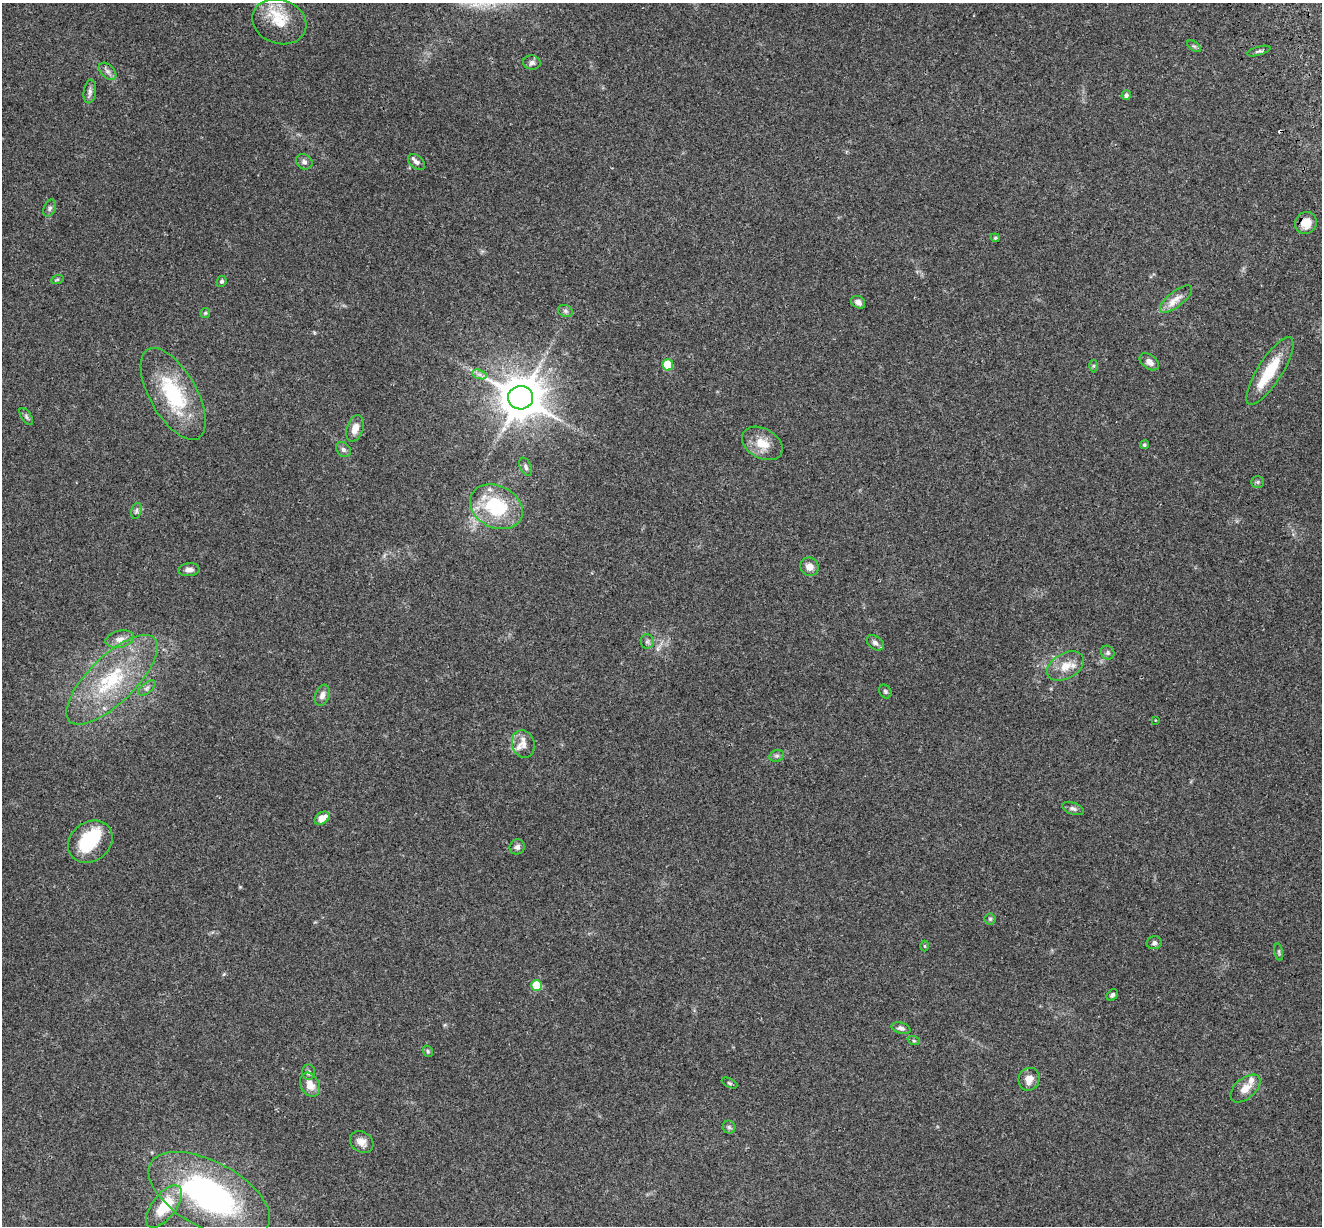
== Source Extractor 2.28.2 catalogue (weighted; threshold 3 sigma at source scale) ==
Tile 10 of 4 x 4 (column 2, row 3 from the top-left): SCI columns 1443-2762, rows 1481-2704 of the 5522 x 5357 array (HDU 1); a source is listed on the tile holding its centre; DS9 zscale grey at full resolution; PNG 1324 x 1228 px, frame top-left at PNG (2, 3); each listed source drawn as its Kron ellipse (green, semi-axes under 4 px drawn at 4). Shown black and unused: <1% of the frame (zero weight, under 3 of 4 exposures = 9% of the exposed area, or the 3 px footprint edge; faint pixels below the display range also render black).
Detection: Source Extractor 2.28.2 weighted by HDU 2 'WHT'; one run over the whole footprint, this tile lists its part. Background 0.176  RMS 0.007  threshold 0.0315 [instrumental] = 3 sigma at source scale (4.5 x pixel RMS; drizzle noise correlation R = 1.50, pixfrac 1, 0.0396/0.0396 arcsec/px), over >= 5 px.
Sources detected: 77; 1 inside a brighter object's white glare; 1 cosmic-ray / hot-pixel residue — neither listed nor drawn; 5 inside a brighter listed object's ellipse — not listed separately; the other 70 listed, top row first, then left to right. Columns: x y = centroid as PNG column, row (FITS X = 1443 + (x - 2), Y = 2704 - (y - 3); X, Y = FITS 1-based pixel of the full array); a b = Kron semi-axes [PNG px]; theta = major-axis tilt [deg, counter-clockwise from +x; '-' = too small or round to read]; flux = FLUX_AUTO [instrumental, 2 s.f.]
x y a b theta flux
279 22 28 22 -19 20
1194 46 8 4 -36 1.4
1259 51 12 4 16 1.5
532 63 9 7 -10 2.3
108 71 10 6 -45 2.6
90 92 12 6 82 2.7
1126 95 5 4 - 2
304 162 9 7 -32 2.3
417 162 9 6 -40 2.4
50 208 9 5 67 1.8
1306 223 11 10 - 7.9
995 238 4 4 - 0.79
57 280 6 4 20 0.96
222 281 5 4 - 1.3
1176 299 20 7 39 6.5
858 302 7 6 - 3.2
565 311 8 6 -21 1.7
205 313 5 5 - 0.88
1149 362 11 7 -38 4.3
668 365 5 5 - 24
1093 366 6 4 90 0.96
1270 371 39 12 58 26
479 374 7 4 -18 2.1
173 394 51 23 -60 51
521 398 12 12 - 2300
26 417 10 5 -55 1.6
355 428 13 8 72 6.2
762 443 22 15 -29 12
1144 445 4 4 - 0.95
343 449 8 6 -45 2.1
526 467 9 5 -65 1.9
1257 482 6 5 - 1.2
496 507 27 21 -27 46
136 511 8 5 73 1.5
809 567 9 9 - 5.2
189 570 11 6 3 3.4
120 639 14 8 13 4.9
647 641 7 6 - 1.6
875 643 9 6 -35 2.4
1108 653 7 6 - 1.6
1065 666 20 12 30 11
112 680 59 23 44 56
147 688 10 5 38 2.2
885 691 7 5 -58 1.3
322 695 11 7 71 3.4
1155 720 3 2 - 0.61
523 744 14 11 -73 6.2
777 756 7 5 20 1.6
1073 808 11 6 -19 2.3
322 818 8 5 33 8
90 842 24 19 37 33
517 847 8 7 - 2.3
990 919 5 5 - 1.2
1154 943 7 6 - 1.9
925 946 5 3 - 0.65
1279 952 9 3 -78 1.1
537 985 5 5 - 25
1112 995 6 4 43 1.7
901 1028 9 5 -16 2.2
914 1041 6 4 -18 0.97
428 1051 6 5 - 1
309 1072 8 6 89 1.8
1029 1079 11 10 - 5.5
729 1083 8 3 -27 1.1
310 1085 12 9 -65 7.1
1245 1088 18 10 40 7.5
729 1127 6 6 - 1.6
362 1142 12 10 -37 5.1
209 1195 67 33 -28 170
164 1206 25 12 52 26
Overlapping masked pixels (flux is a lower limit): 1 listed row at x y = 1306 223